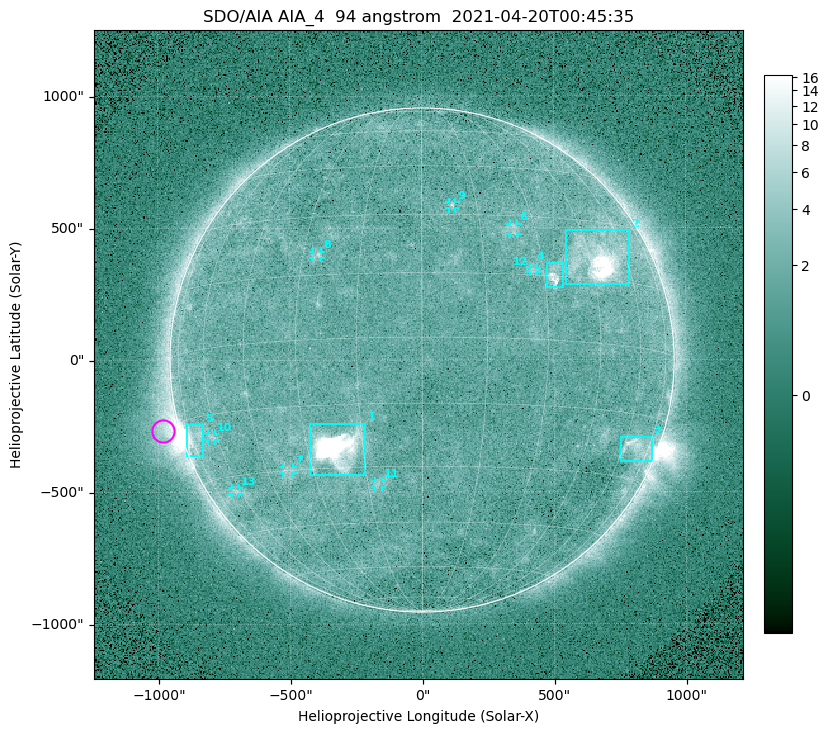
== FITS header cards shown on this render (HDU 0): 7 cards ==
TELESCOP= 'SDO/AIA '
INSTRUME= 'AIA_4   '
WAVELNTH=                   94
WAVEUNIT= 'angstrom'
DATE-OBS= '2021-04-20T00:45:35.12'
CTYPE1  = 'HPLN-TAN'
CTYPE2  = 'HPLT-TAN'

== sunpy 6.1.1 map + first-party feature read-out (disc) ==
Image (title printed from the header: SDO/AIA AIA_4  94 angstrom  2021-04-20T00:45:35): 512 x 512 px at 4.8 arcsec/px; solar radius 955 arcsec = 199 px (full disc in frame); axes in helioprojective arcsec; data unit not stated in the header (colour bar unlabelled)
Orientation: roll -0.137 deg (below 1 deg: not rotated)
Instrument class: DISC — disc imager (sunpy class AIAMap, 94 A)
Bright regions (active regions / flare kernels): reference = the median radial profile (limb darkening/brightening removed); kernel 5 px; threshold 5 sigma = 2.39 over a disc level ~1.71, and >= 1.15x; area >= 9 px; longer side >= 5 px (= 24 arcsec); searched inside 0.97 R_sun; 13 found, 13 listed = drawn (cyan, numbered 1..; 8 of them under ~33 arcsec drawn as corner ticks so the feature stays visible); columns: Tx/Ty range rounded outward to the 10 arcsec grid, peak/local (2 s.f.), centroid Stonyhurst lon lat
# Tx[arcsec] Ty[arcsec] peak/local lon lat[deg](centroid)
1 -430..-210 -440..-240 260 -22 -25
2 540..790 280..490 25 +48 +20
3 750..870 -390..-290 4.4 +67 -22
4 470..540 270..370 5.8 +33 +15
5 -900..-830 -360..-240 7 -72 -20
6 330..370 470..520 2.9 +24 +26
7 -530..-490 -430..-400 2.8 -38 -30
8 -410..-380 390..410 2.8 -26 +20
9 100..130 570..600 3 +8 +33
10 -810..-780 -300..-280 2.8 -62 -20
11 -180..-150 -480..-450 2.8 -12 -34
12 410..440 330..350 2.7 +27 +16
13 -720..-690 -510..-480 2.6 -63 -34
Off-limb structures (1.02-1.3 R_sun): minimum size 50 px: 6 found; the strongest spans PA ~90..115 deg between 1.02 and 1.21 R_sun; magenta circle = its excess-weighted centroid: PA ~105 deg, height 1.06 R_sun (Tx ~-980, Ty ~-270 arcsec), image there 4.4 x the reference